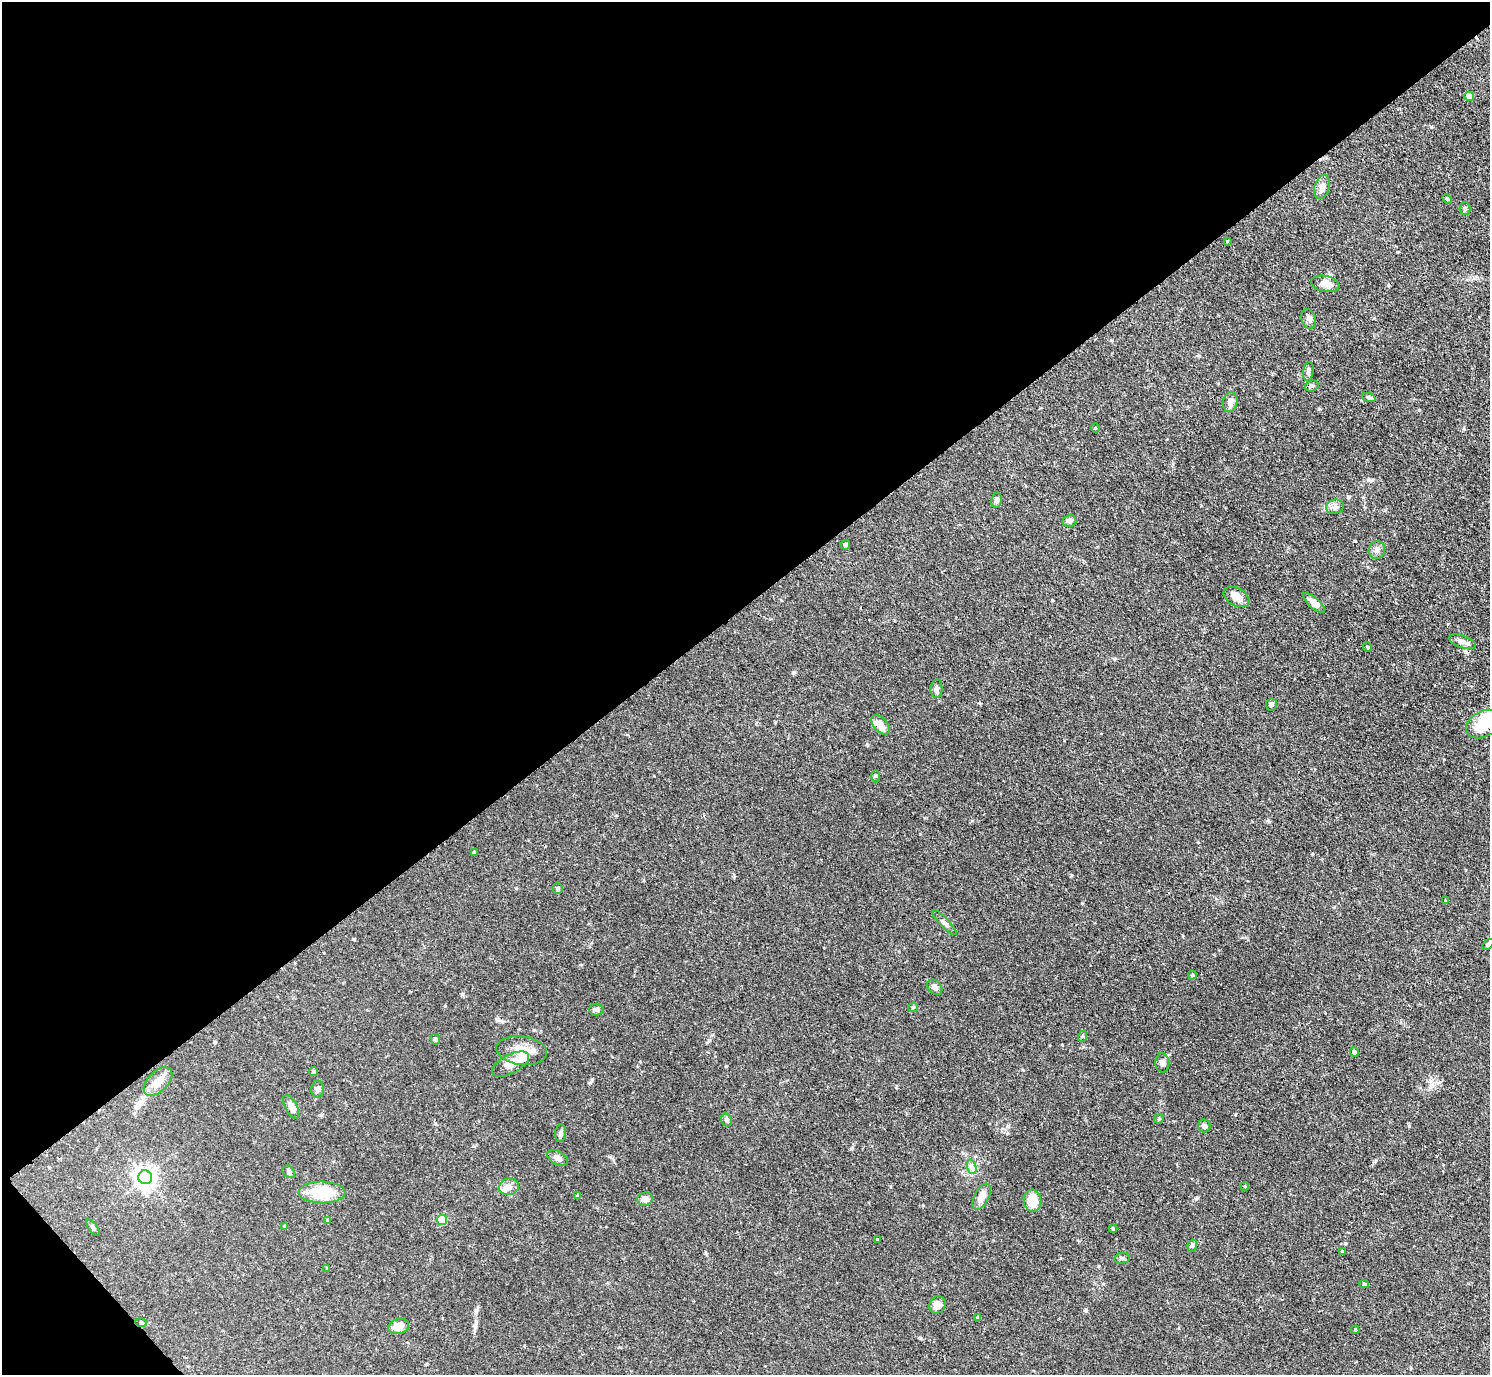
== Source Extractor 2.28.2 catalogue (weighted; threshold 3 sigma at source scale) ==
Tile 5 of 4 x 4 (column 1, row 2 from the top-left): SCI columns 10-1497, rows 3055-4427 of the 5969 x 5965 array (HDU 1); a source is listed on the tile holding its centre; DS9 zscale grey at full resolution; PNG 1492 x 1377 px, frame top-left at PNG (2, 2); each listed source drawn as its Kron ellipse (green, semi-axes under 4 px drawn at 4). Shown black and unused: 45% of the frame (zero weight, under 3 of 4 exposures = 1% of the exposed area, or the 3 px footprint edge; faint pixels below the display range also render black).
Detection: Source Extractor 2.28.2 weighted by HDU 2 'WHT'; one run over the whole footprint, this tile lists its part. Background 0.0699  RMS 0.0041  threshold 0.0184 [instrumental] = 3 sigma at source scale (4.5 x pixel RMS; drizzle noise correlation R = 1.50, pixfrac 1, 0.05/0.05 arcsec/px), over >= 5 px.
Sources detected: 81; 2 inside a brighter object's white glare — neither listed nor drawn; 3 inside a brighter listed object's ellipse — not listed separately; the other 76 listed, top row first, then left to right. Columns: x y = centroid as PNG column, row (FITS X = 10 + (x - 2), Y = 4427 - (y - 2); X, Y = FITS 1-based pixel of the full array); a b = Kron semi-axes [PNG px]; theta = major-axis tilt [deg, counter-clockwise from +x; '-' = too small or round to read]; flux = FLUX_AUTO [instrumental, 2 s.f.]
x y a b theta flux
1469 96 5 4 - 3.6
1322 187 12 7 75 2.5
1447 199 5 3 - 0.45
1465 209 6 5 - 0.68
1227 241 4 4 - 0.32
1325 284 14 8 -11 3.9
1309 319 10 7 -71 1.4
1308 371 9 5 81 1.1
1312 386 7 5 17 0.87
1369 398 7 4 -19 0.76
1230 402 10 7 77 2.5
1095 428 4 4 - 0.42
996 500 7 5 79 1.2
1335 507 9 7 14 1.5
1069 521 7 5 12 1.3
845 545 5 4 - 0.71
1377 550 9 8 - 1.7
1237 597 14 9 -27 4.3
1314 603 14 5 -41 3.1
1463 642 14 6 -20 1.9
1367 647 5 3 - 0.32
936 689 9 6 88 1.4
1271 705 6 5 - 0.86
1484 724 19 12 29 8.9
881 725 12 6 -48 3.8
875 776 6 4 90 0.55
474 853 4 3 - 0.7
558 889 5 5 - 0.75
1446 901 4 4 - 0.48
944 923 17 4 -45 1.3
1488 944 6 4 44 0.65
1192 975 4 3 - 0.52
935 987 8 6 -47 1.4
913 1007 5 4 - 0.48
596 1009 7 6 - 1.2
1083 1036 6 3 71 0.43
435 1039 5 4 - 0.82
522 1051 25 14 -7 7.8
1354 1052 5 4 - 1
1162 1063 9 7 -89 1.4
510 1064 20 9 28 4.2
313 1071 5 4 - 0.67
158 1081 17 10 44 4.6
317 1089 8 6 87 1.3
291 1107 13 6 -62 2.7
1159 1119 5 4 - 0.48
727 1120 6 5 - 1
1204 1126 6 6 - 1.4
561 1133 9 5 83 1.2
557 1158 11 6 -29 1.9
972 1167 7 4 -71 1.2
289 1172 7 5 -47 0.87
145 1177 7 7 - 240
1245 1186 4 3 - 0.36
509 1187 10 8 12 2.3
322 1193 23 11 -1 16
577 1196 4 3 - 0.49
982 1197 14 7 63 4.1
645 1199 8 6 6 2
1032 1201 11 9 -83 7.2
442 1220 5 5 - 16
328 1221 4 4 - 0.39
285 1226 4 4 - 0.48
93 1228 10 4 -53 0.83
1113 1229 4 3 - 0.53
877 1239 4 3 - 0.33
1192 1246 6 4 72 0.7
1342 1251 4 3 - 0.34
1122 1258 8 5 10 0.85
327 1269 4 3 - 0.38
1364 1284 5 4 - 0.58
937 1305 9 8 - 2.9
978 1318 4 3 - 0.51
141 1322 6 4 -3 0.42
399 1327 10 7 15 4
1355 1330 4 3 - 0.44
Isophote crosses this tile's border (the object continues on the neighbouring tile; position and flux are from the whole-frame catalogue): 1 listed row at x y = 1488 944
Unlisted compact peaks at least as high as the median listed source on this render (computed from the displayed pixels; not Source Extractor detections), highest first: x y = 1086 1310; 1082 903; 1345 1243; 1071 875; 794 672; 1312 854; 354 939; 867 744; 1197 1198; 1431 127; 1409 1126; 852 1148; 1052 600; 462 994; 726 1066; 920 1338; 498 1019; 592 1079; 477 1310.